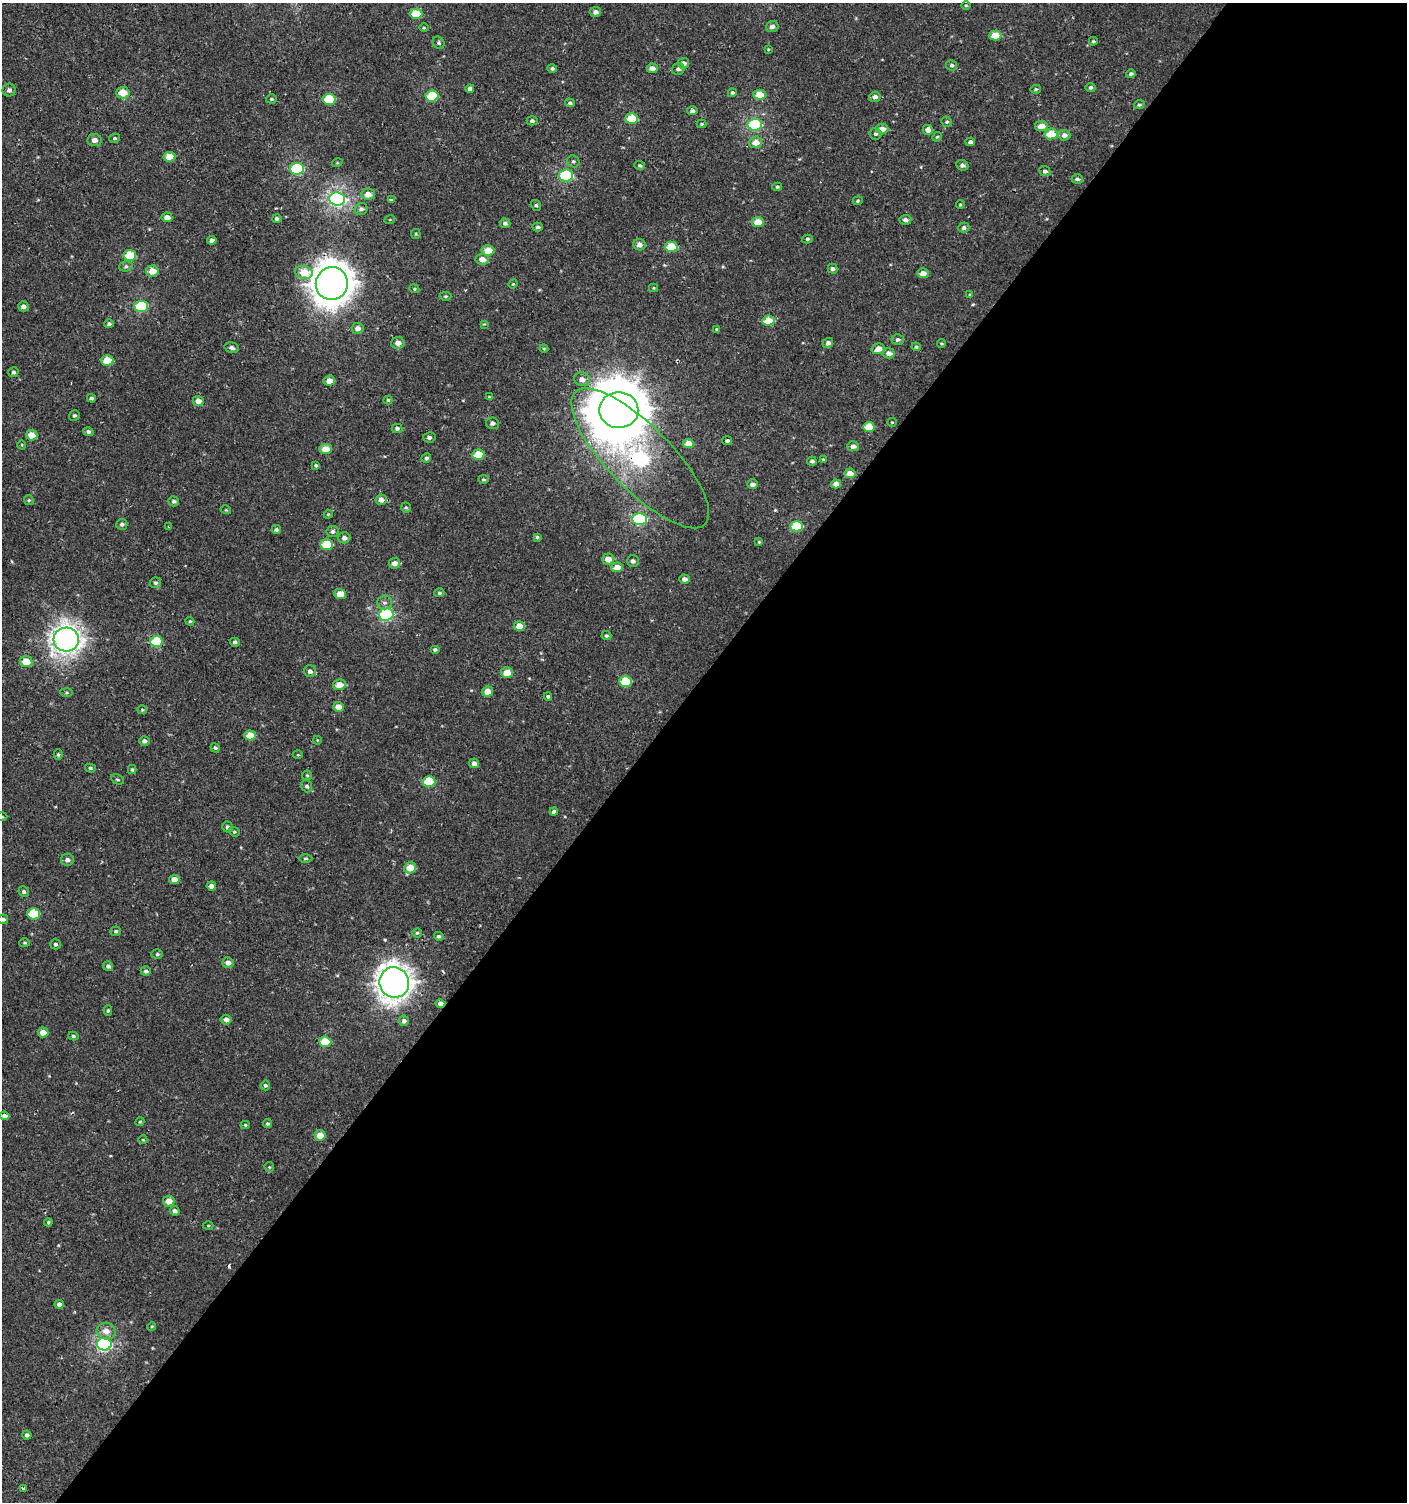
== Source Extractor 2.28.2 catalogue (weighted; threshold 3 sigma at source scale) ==
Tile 12 of 4 x 4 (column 4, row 3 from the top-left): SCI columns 4387-5791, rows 1539-3038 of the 6060 x 6037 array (HDU 1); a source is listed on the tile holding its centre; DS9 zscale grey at full resolution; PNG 1409 x 1504 px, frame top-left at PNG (2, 3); each listed source drawn as its Kron ellipse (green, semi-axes under 4 px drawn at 4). Shown black and unused: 54% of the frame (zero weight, under 2 of 3 exposures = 2% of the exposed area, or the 3 px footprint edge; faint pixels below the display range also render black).
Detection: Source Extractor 2.28.2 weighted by HDU 2 'WHT'; one run over the whole footprint, this tile lists its part. Background 6.77e-04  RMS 0.0025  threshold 0.0114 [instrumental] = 3 sigma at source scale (4.5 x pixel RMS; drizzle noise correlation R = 1.50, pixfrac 1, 0.0396/0.0396 arcsec/px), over >= 5 px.
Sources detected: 242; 1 inside a brighter object's white glare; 1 cosmic-ray / hot-pixel residue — neither listed nor drawn; the other 240 listed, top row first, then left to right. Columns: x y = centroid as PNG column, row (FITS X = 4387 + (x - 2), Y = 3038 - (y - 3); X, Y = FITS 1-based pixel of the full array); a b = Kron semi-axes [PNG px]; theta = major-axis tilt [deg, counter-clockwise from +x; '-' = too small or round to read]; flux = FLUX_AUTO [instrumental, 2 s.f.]
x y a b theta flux
966 5 4 3 - 0.24
595 12 5 5 - 1.1
416 14 6 5 - 7.2
772 27 6 5 - 1.1
424 28 4 3 - 0.22
995 36 6 5 - 4.4
1093 41 4 3 - 0.34
439 43 6 5 - 0.47
768 49 4 4 - 0.25
683 63 6 5 - 1.1
952 65 5 5 - 0.63
552 68 5 4 - 0.51
652 68 5 5 - 1.6
678 69 6 6 - 0.66
1131 74 5 4 - 0.51
1091 87 5 4 - 0.58
470 88 4 4 - 0.75
1036 89 5 4 - 0.39
9 90 6 6 - 0.78
123 93 6 6 - 3.4
732 93 4 4 - 0.38
760 95 6 5 - 4.7
432 96 6 5 - 9.8
875 97 6 5 - 0.99
271 99 5 4 - 0.37
329 99 6 5 - 12
570 103 5 4 - 0.51
1139 105 5 4 - 0.44
692 111 5 4 - 0.76
632 119 6 5 - 7.7
532 121 5 4 - 0.69
947 122 5 5 - 0.43
702 124 5 4 - 0.32
755 125 7 5 4 25
1041 126 6 5 - 2.4
882 129 6 5 - 2.2
928 130 5 5 - 1.6
876 134 6 5 - 0.56
1051 134 7 5 9 4.8
1064 135 6 5 - 1.2
937 137 5 4 - 0.27
115 138 5 4 - 0.37
94 140 7 6 - 1.3
756 142 6 6 - 2.5
970 142 5 4 - 0.78
169 157 6 5 - 4.2
573 161 6 5 - 0.52
337 163 5 3 - 0.23
962 165 6 5 - 0.78
640 166 5 4 - 0.48
297 169 7 6 - 22
1045 171 5 5 - 0.78
566 175 7 6 - 22
1077 179 6 4 -5 0.57
777 187 5 4 - 0.38
368 194 7 6 - 2.2
337 199 8 6 -1 59
391 200 4 4 - 0.31
858 201 5 4 - 0.33
960 204 4 4 - 0.3
536 205 6 5 - 0.47
361 209 6 6 - 0.83
167 217 5 4 - 1.5
277 219 5 4 - 0.55
390 219 5 3 - 0.2
905 220 6 5 - 0.94
758 222 6 5 - 3.8
505 223 5 5 - 0.69
538 227 5 4 - 0.54
964 228 5 5 - 0.66
416 234 5 5 - 0.27
807 239 5 4 - 0.38
212 240 4 4 - 0.86
639 245 6 5 - 1.4
671 247 6 5 - 7.8
488 250 6 5 - 3.9
130 255 6 5 - 8.7
482 259 6 5 - 2.2
126 266 7 5 17 0.49
833 269 5 5 - 0.69
152 271 6 5 - 3.6
304 272 9 6 -11 4.7
923 273 6 5 - 2.1
332 283 16 16 - 430
513 284 5 4 - 0.26
653 288 4 4 - 0.27
414 289 5 4 - 0.28
970 295 4 3 - 0.34
446 296 6 4 2 0.37
23 306 5 5 - 1.1
141 306 6 5 - 19
768 321 6 5 - 5.6
109 324 5 4 - 0.56
484 324 4 4 - 0.21
358 328 6 5 - 1.4
716 329 4 4 - 0.24
898 339 6 5 - 0.71
398 343 7 6 - 1.6
828 343 5 5 - 0.81
941 343 4 4 - 0.3
916 347 4 4 - 0.41
232 348 7 5 -14 0.85
544 349 4 4 - 0.26
878 349 7 5 16 2.3
889 353 6 5 - 1.6
107 360 6 5 - 6
13 372 5 5 - 0.48
582 379 8 7 - 1.5
329 381 6 5 - 2
489 397 3 3 - 0.26
91 398 4 4 - 0.47
388 400 4 4 - 0.34
198 401 5 5 - 1.7
619 410 19 18 - 1500
74 416 5 5 - 0.45
892 422 5 4 - 0.27
492 423 6 6 - 0.84
869 427 6 5 - 4.8
397 428 5 4 - 0.61
88 432 5 4 - 0.58
32 435 6 5 - 3.1
429 437 6 5 - 0.73
727 441 5 4 - 0.54
688 444 5 4 - 2.9
22 445 4 3 - 0.23
853 446 6 5 - 1.3
326 449 6 5 - 3.3
478 455 6 5 - 4.8
426 458 5 4 - 0.56
640 458 93 32 -46 110
823 459 4 3 - 0.26
812 461 5 4 - 0.78
316 465 4 3 - 0.36
850 473 5 5 - 2.7
483 479 5 4 - 0.33
753 484 5 4 - 1.2
836 484 5 4 - 1.8
29 500 5 4 - 0.32
381 500 5 5 - 1.4
174 501 5 5 - 0.54
406 507 5 5 - 0.37
226 510 5 3 - 0.23
328 514 4 4 - 0.27
639 519 7 6 - 29
122 524 5 5 - 0.59
797 526 6 5 - 9.5
169 527 3 2 - 0.23
276 530 5 4 - 0.55
332 531 6 5 - 0.69
537 537 4 4 - 0.29
344 538 6 5 - 0.94
759 542 4 4 - 0.29
326 544 6 5 - 7.4
608 559 6 5 - 2.3
633 561 6 5 - 0.83
394 563 6 5 - 1.5
617 567 6 5 - 2.5
685 579 5 4 - 1.1
156 583 5 5 - 0.47
439 593 5 4 - 0.39
340 594 6 5 - 2.6
384 603 7 7 - 0.85
386 614 7 6 - 30
190 621 4 4 - 0.3
519 626 5 5 - 3.3
606 635 5 4 - 0.37
66 640 12 12 - 160
156 641 6 5 - 9.8
235 642 5 4 - 0.6
435 649 5 4 - 0.52
26 661 6 5 - 4.2
310 671 6 6 - 0.84
507 673 6 5 - 3.2
625 681 6 5 - 8.4
339 685 6 5 - 2.7
487 692 6 5 - 2.3
66 693 6 4 -5 0.34
548 696 4 4 - 0.38
338 707 5 5 - 2.4
142 710 5 4 - 0.37
250 735 5 5 - 4.1
317 740 4 3 - 0.19
144 741 5 5 - 0.83
215 748 5 4 - 0.37
58 755 5 4 - 0.35
298 755 5 3 - 0.24
474 763 5 5 - 1.1
90 768 5 4 - 0.41
132 769 4 4 - 0.31
307 775 5 4 - 0.32
117 779 7 4 -27 0.44
429 781 6 5 - 9.2
307 786 6 5 - 0.58
554 811 4 3 - 0.68
2 817 5 3 - 0.25
228 827 6 5 - 0.76
234 832 6 4 -20 0.36
306 858 7 3 0 0.37
67 860 6 6 - 1.1
410 868 6 5 - 4
174 880 5 4 - 2.3
211 886 4 4 - 1.1
24 891 5 5 - 0.5
34 914 6 5 - 9.2
3 919 5 5 - 0.55
116 931 5 5 - 0.46
417 933 4 4 - 0.34
439 936 5 4 - 0.54
25 943 5 4 - 0.32
56 944 5 5 - 0.51
157 954 6 5 - 0.43
228 963 5 5 - 1.4
108 966 5 5 - 0.71
146 971 5 4 - 0.6
394 982 15 14 - 240
440 1004 5 4 - 1.3
108 1011 5 4 - 0.38
226 1020 5 5 - 1.1
404 1021 5 5 - 0.76
43 1032 5 5 - 2.4
73 1036 5 4 - 0.43
325 1042 6 5 - 8.1
265 1085 5 4 - 0.47
5 1116 5 4 - 0.87
140 1122 4 4 - 0.25
267 1123 5 4 - 0.48
245 1125 4 4 - 0.35
320 1135 5 5 - 3.1
143 1140 4 3 - 0.2
269 1167 5 4 - 0.28
169 1201 5 5 - 2.6
175 1211 5 5 - 0.8
48 1222 4 3 - 0.31
208 1226 5 3 - 0.23
59 1304 4 4 - 1.1
152 1326 4 3 - 0.24
106 1331 9 8 - 2.1
104 1344 7 6 - 42
27 1435 4 4 - 0.74
23 1489 4 3 - 2.3
Overlapping masked pixels (flux is a lower limit): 3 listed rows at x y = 640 458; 340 594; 440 1004
Isophote crosses this tile's border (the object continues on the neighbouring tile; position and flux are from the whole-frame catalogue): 2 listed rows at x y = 2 817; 3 919